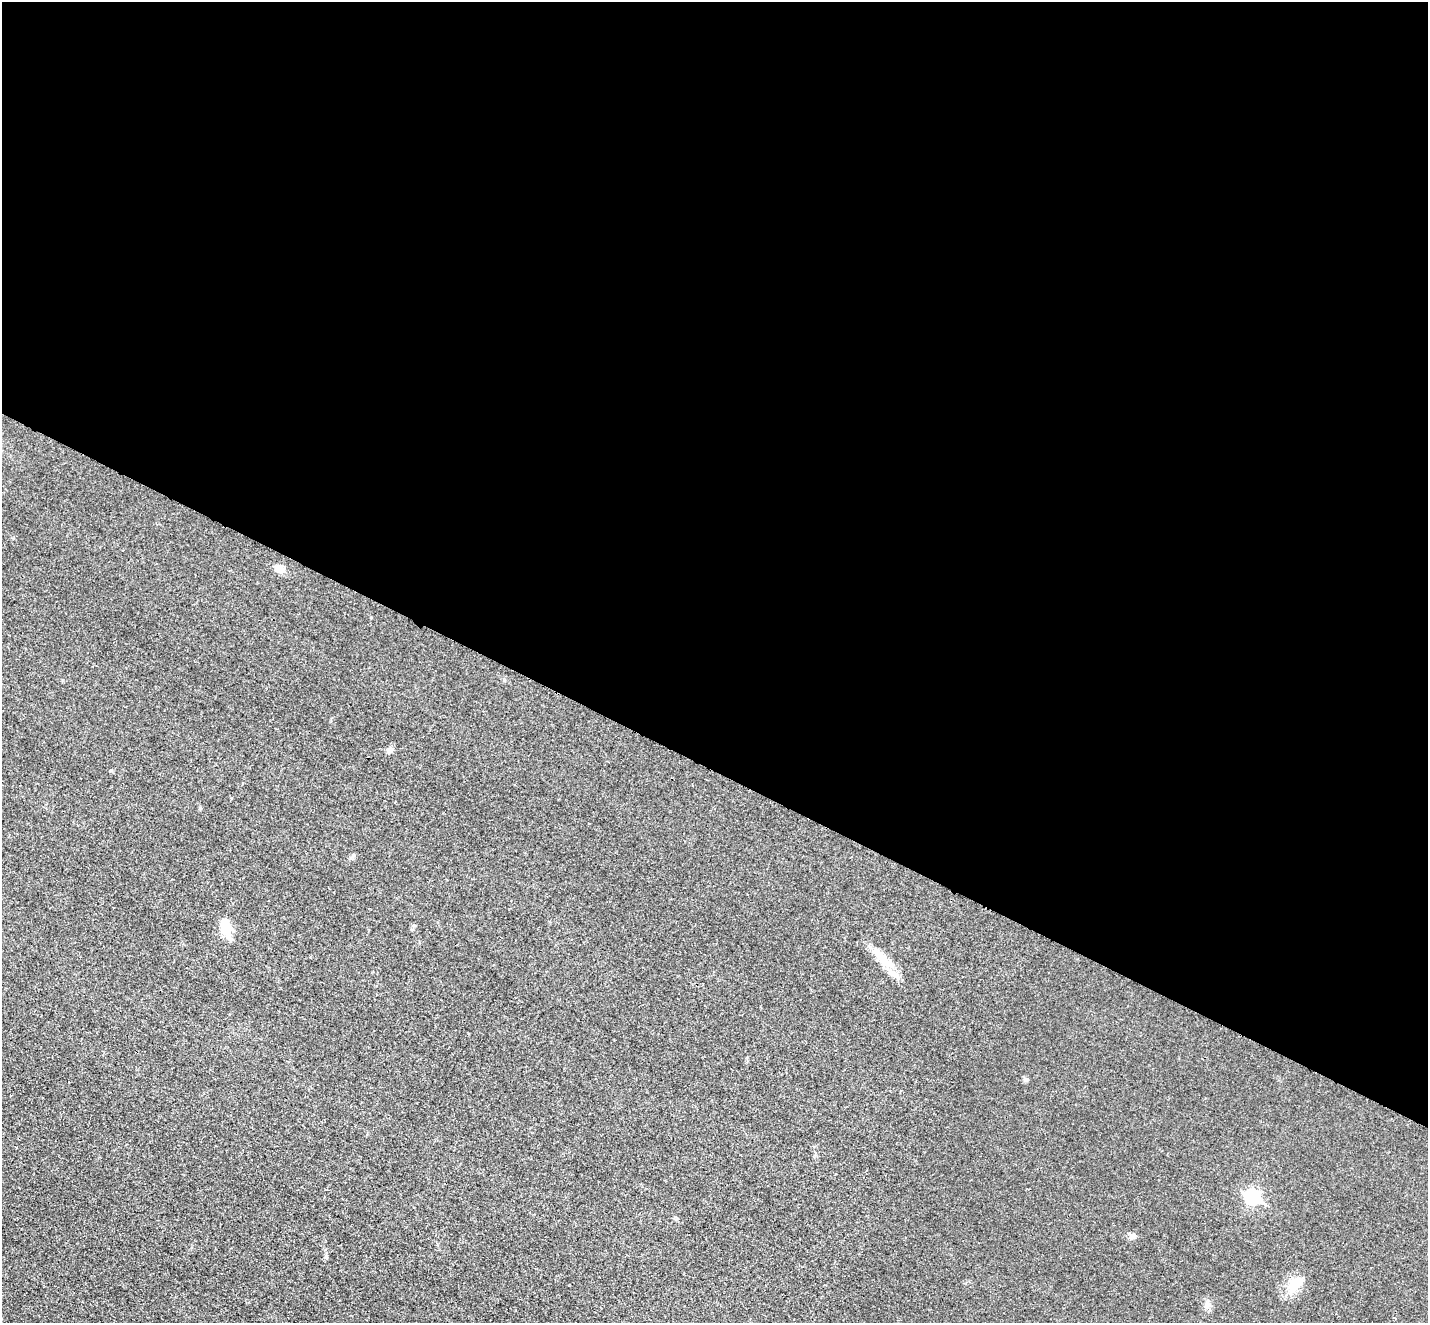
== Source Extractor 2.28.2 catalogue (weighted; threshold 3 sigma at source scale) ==
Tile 3 of 4 x 4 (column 3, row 1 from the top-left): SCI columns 2869-4294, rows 4263-5583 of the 5735 x 5745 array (HDU 1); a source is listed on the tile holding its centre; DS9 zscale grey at full resolution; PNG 1430 x 1325 px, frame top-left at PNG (2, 2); no overlay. Shown black and unused: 58% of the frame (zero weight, under 3 of 4 exposures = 2% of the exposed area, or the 3 px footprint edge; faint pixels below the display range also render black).
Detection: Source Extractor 2.28.2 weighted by HDU 2 'WHT'; one run over the whole footprint, this tile lists its part. Background 0.0182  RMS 0.0051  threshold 0.023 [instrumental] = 3 sigma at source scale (4.5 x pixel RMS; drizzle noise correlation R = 1.50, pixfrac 1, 0.05/0.05 arcsec/px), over >= 5 px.
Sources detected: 7; all 7 listed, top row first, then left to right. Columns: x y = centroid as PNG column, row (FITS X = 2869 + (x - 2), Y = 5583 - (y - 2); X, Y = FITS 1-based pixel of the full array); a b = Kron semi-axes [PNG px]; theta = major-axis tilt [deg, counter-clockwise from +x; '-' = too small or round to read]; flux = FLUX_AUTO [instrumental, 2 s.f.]
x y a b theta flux
279 568 6 5 - 9.4
390 750 9 6 23 1.5
225 927 20 11 -81 9
885 961 11 8 -63 4.1
1252 1197 8 7 - 74
1133 1236 8 7 - 1.8
1293 1285 23 12 79 7.9